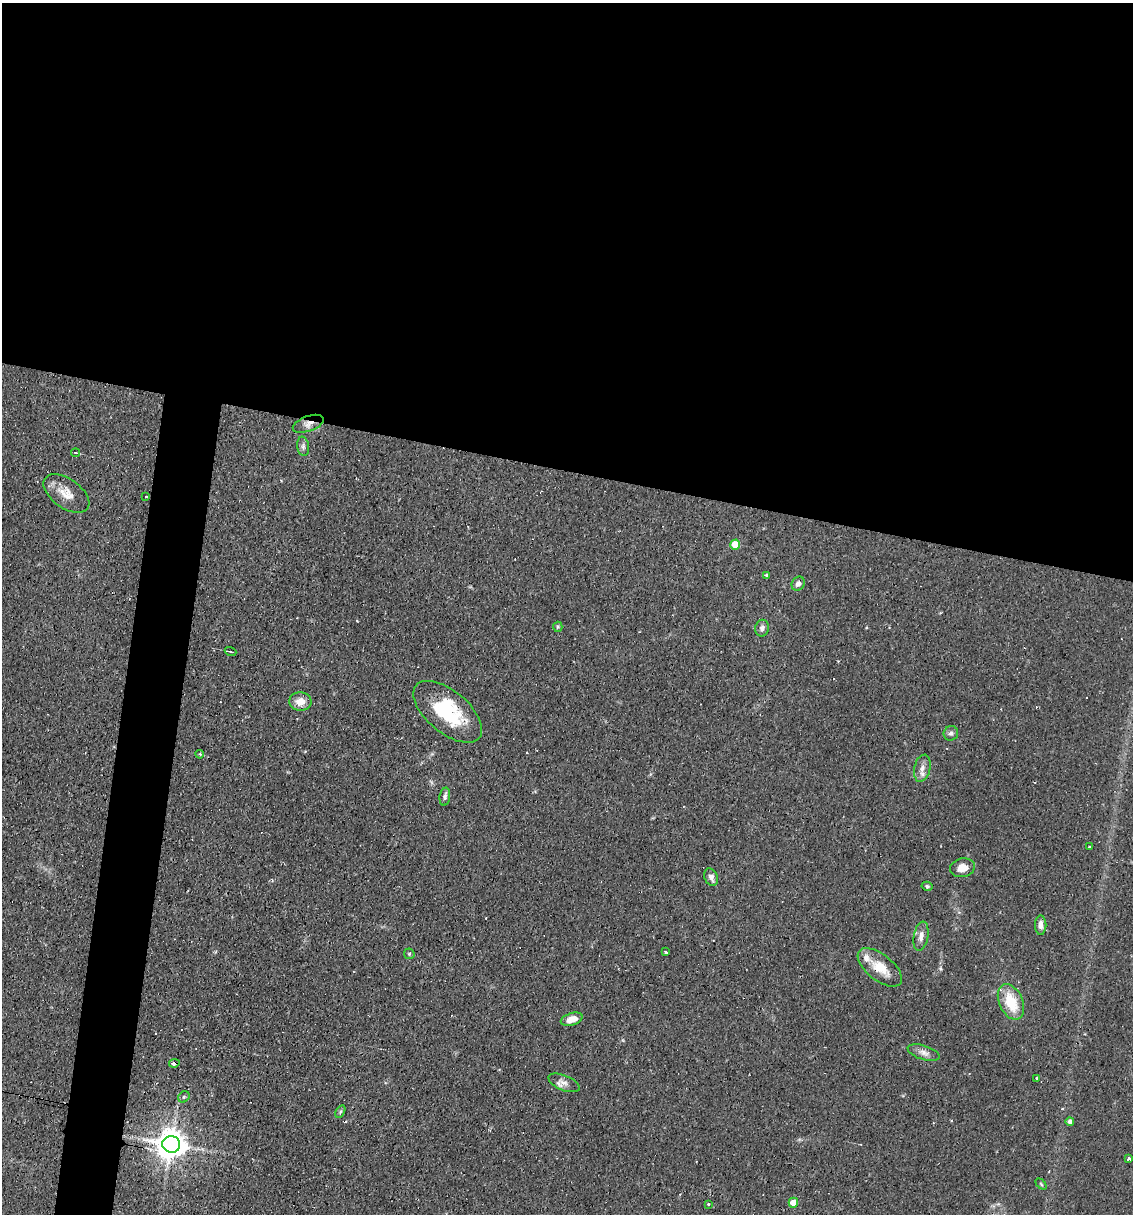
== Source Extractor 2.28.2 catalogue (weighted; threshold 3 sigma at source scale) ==
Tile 3 of 4 x 4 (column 3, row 1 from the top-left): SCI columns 2496-3626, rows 3636-4847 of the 4873 x 4847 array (HDU 1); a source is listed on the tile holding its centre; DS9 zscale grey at full resolution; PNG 1135 x 1216 px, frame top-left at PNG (2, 3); each listed source drawn as its Kron ellipse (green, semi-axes under 4 px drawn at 4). Shown black and unused: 42% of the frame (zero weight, under 2 of 3 exposures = <1% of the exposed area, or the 3 px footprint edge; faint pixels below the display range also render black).
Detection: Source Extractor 2.28.2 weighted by HDU 2 'WHT'; one run over the whole footprint, this tile lists its part. Background 0.082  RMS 0.0055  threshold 0.0245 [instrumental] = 3 sigma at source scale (4.5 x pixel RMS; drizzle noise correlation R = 1.50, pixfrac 1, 0.05/0.05 arcsec/px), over >= 5 px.
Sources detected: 52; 1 inside a brighter object's white glare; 10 cosmic-ray / hot-pixel residue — neither listed nor drawn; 1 inside a brighter listed object's ellipse — not listed separately; the other 40 listed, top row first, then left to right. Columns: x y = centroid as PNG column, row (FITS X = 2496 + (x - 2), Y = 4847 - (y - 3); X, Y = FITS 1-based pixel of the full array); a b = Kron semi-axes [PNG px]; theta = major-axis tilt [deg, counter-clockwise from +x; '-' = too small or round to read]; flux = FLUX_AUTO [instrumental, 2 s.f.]
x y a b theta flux
308 424 16 7 20 3.8
303 446 9 6 -82 1.7
75 453 4 2 - 0.52
66 493 26 14 -35 8.9
146 496 3 2 - 0.58
735 545 5 5 - 15
767 575 3 3 - 1
798 584 7 6 - 2.4
558 627 5 4 - 0.73
762 628 8 7 - 2.3
231 652 6 2 -19 0.51
300 702 11 9 -3 6.3
448 712 41 21 -40 33
951 733 7 7 - 1.6
200 754 4 3 - 0.66
922 768 14 8 77 3.9
445 797 9 5 81 1.5
1089 847 3 3 - 2.8
962 868 12 9 11 5.6
711 877 9 6 -67 2.7
927 886 5 4 - 0.89
1041 925 9 5 90 3.1
921 936 15 7 80 3.6
665 951 3 3 - 8.7
409 954 5 5 - 0.82
880 967 26 13 -38 11
1011 1002 19 11 -66 17
572 1019 11 6 18 5.2
924 1053 16 7 -18 3.2
174 1063 5 3 - 5.4
1037 1078 3 3 - 0.58
564 1083 16 7 -22 3.4
184 1097 6 5 - 0.9
340 1112 7 4 60 0.84
1070 1122 4 4 - 2.4
171 1144 9 8 - 920
1128 1159 3 3 - 3.8
1041 1184 6 4 -46 0.62
793 1203 5 4 - 8.7
709 1204 3 3 - 1.5
Overlapping masked pixels (flux is a lower limit): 3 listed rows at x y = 308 424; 174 1063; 171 1144